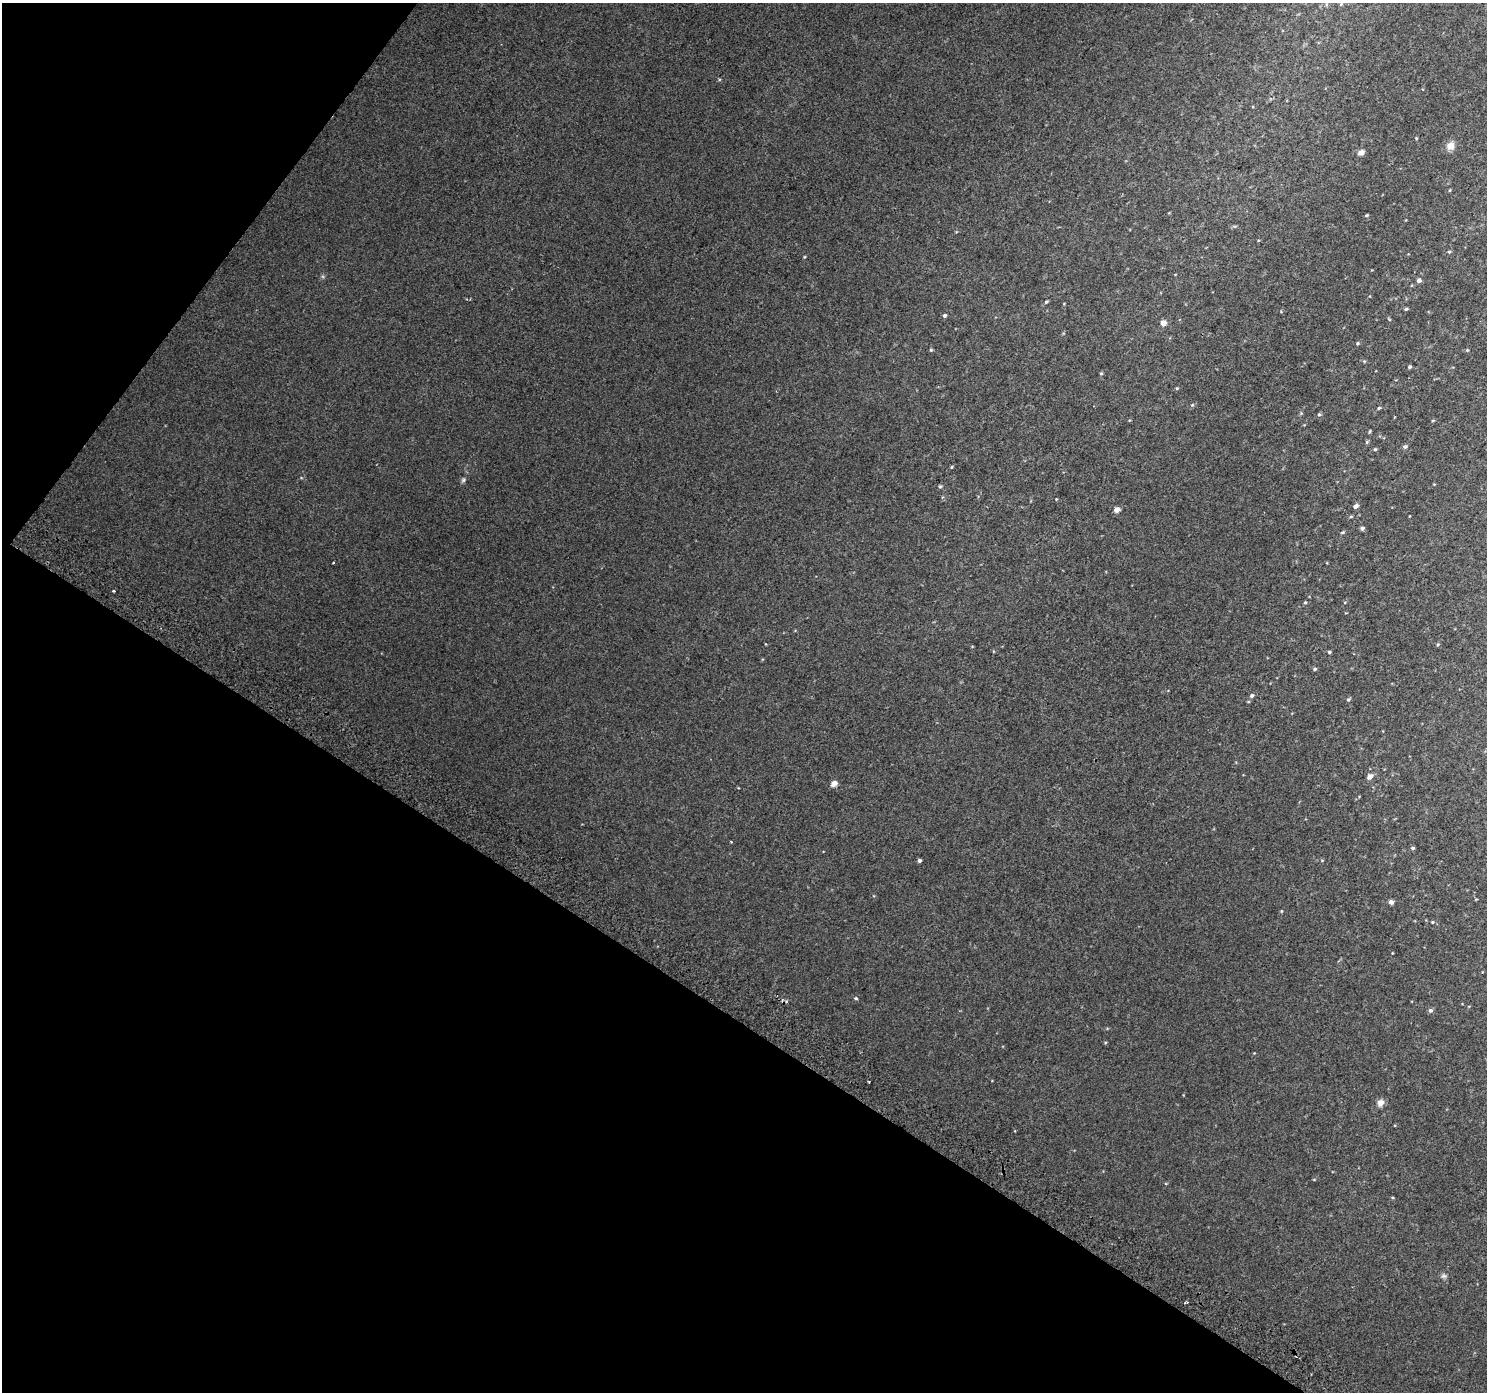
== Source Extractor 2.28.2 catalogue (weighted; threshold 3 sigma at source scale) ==
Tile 9 of 4 x 4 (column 1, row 3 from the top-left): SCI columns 33-1517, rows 1676-3065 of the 5998 x 6065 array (HDU 1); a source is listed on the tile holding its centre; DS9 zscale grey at full resolution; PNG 1489 x 1394 px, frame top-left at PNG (2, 3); no overlay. Shown black and unused: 33% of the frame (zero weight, under 2 of 3 exposures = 2% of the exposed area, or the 3 px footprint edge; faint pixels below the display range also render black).
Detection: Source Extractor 2.28.2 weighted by HDU 2 'WHT'; one run over the whole footprint, this tile lists its part. Background 0.00886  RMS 0.0057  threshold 0.0258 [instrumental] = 3 sigma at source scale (4.5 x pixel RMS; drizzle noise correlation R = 1.50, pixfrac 1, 0.0396/0.0396 arcsec/px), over >= 5 px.
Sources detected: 71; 1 cosmic-ray / hot-pixel residue — not listed; the other 70 listed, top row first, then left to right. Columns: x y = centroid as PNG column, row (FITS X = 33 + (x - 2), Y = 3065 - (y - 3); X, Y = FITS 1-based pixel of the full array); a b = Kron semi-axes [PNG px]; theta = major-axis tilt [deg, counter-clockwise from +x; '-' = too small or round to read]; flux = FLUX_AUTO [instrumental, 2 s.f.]
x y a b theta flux
1326 4 6 4 -72 0.78
1341 4 5 5 - 0.9
1416 138 5 3 - 0.47
1450 146 9 8 - 4.9
1361 152 8 6 27 2.6
1450 190 5 3 - 0.47
1366 215 4 3 - 0.63
956 232 4 3 - 0.47
1449 252 4 4 - 0.67
804 257 5 3 - 0.49
1419 280 5 4 - 2.2
1046 302 5 4 - 0.77
1406 309 4 3 - 0.81
944 315 5 4 - 1.2
1389 319 6 3 -45 0.54
1163 323 5 4 - 5.7
1357 343 5 4 - 0.76
931 350 5 4 - 0.64
1467 350 4 4 - 0.59
1410 367 4 4 - 0.98
1101 373 4 4 - 0.6
1177 388 4 4 - 0.57
1192 405 5 4 - 0.71
1379 408 5 3 - 0.73
1301 413 6 4 46 0.64
1319 414 5 5 - 1
1433 420 5 3 - 0.53
1370 431 5 3 - 0.56
1367 442 6 4 89 0.73
1405 447 6 5 - 1.2
1375 449 5 4 - 0.83
952 467 5 3 - 0.51
463 480 8 6 55 1.2
940 486 5 4 - 0.78
1056 499 3 3 - 0.37
1356 506 5 4 - 2.3
1117 510 4 4 - 4.9
1351 516 5 3 - 0.65
1409 516 3 2 - 0.3
1362 528 4 4 - 1.5
1343 532 6 4 27 0.71
333 563 3 2 - 0.72
113 591 3 2 - 0.87
1305 602 4 4 - 0.78
1438 645 5 4 - 0.73
1329 652 4 3 - 0.84
1315 669 4 4 - 1
1252 696 7 5 35 1.4
1348 699 5 4 - 0.88
1370 776 8 6 41 2.6
834 783 8 6 34 3.1
731 841 4 2 - 0.43
1413 848 5 4 - 0.92
919 860 4 4 - 1.3
1322 860 5 3 - 0.5
1476 899 4 3 - 0.39
1391 902 4 4 - 2.8
1281 911 4 4 - 0.55
1432 922 5 4 - 0.7
1392 953 4 2 - 0.36
856 998 5 4 - 0.82
1430 1010 6 5 - 1.5
1105 1042 5 3 - 0.54
1254 1053 3 3 - 0.35
869 1082 3 2 - 0.5
1380 1103 8 7 - 3.3
1314 1179 4 3 - 0.44
1392 1197 5 3 - 0.54
1444 1276 9 6 -1 1.5
1186 1302 5 2 - 0.63